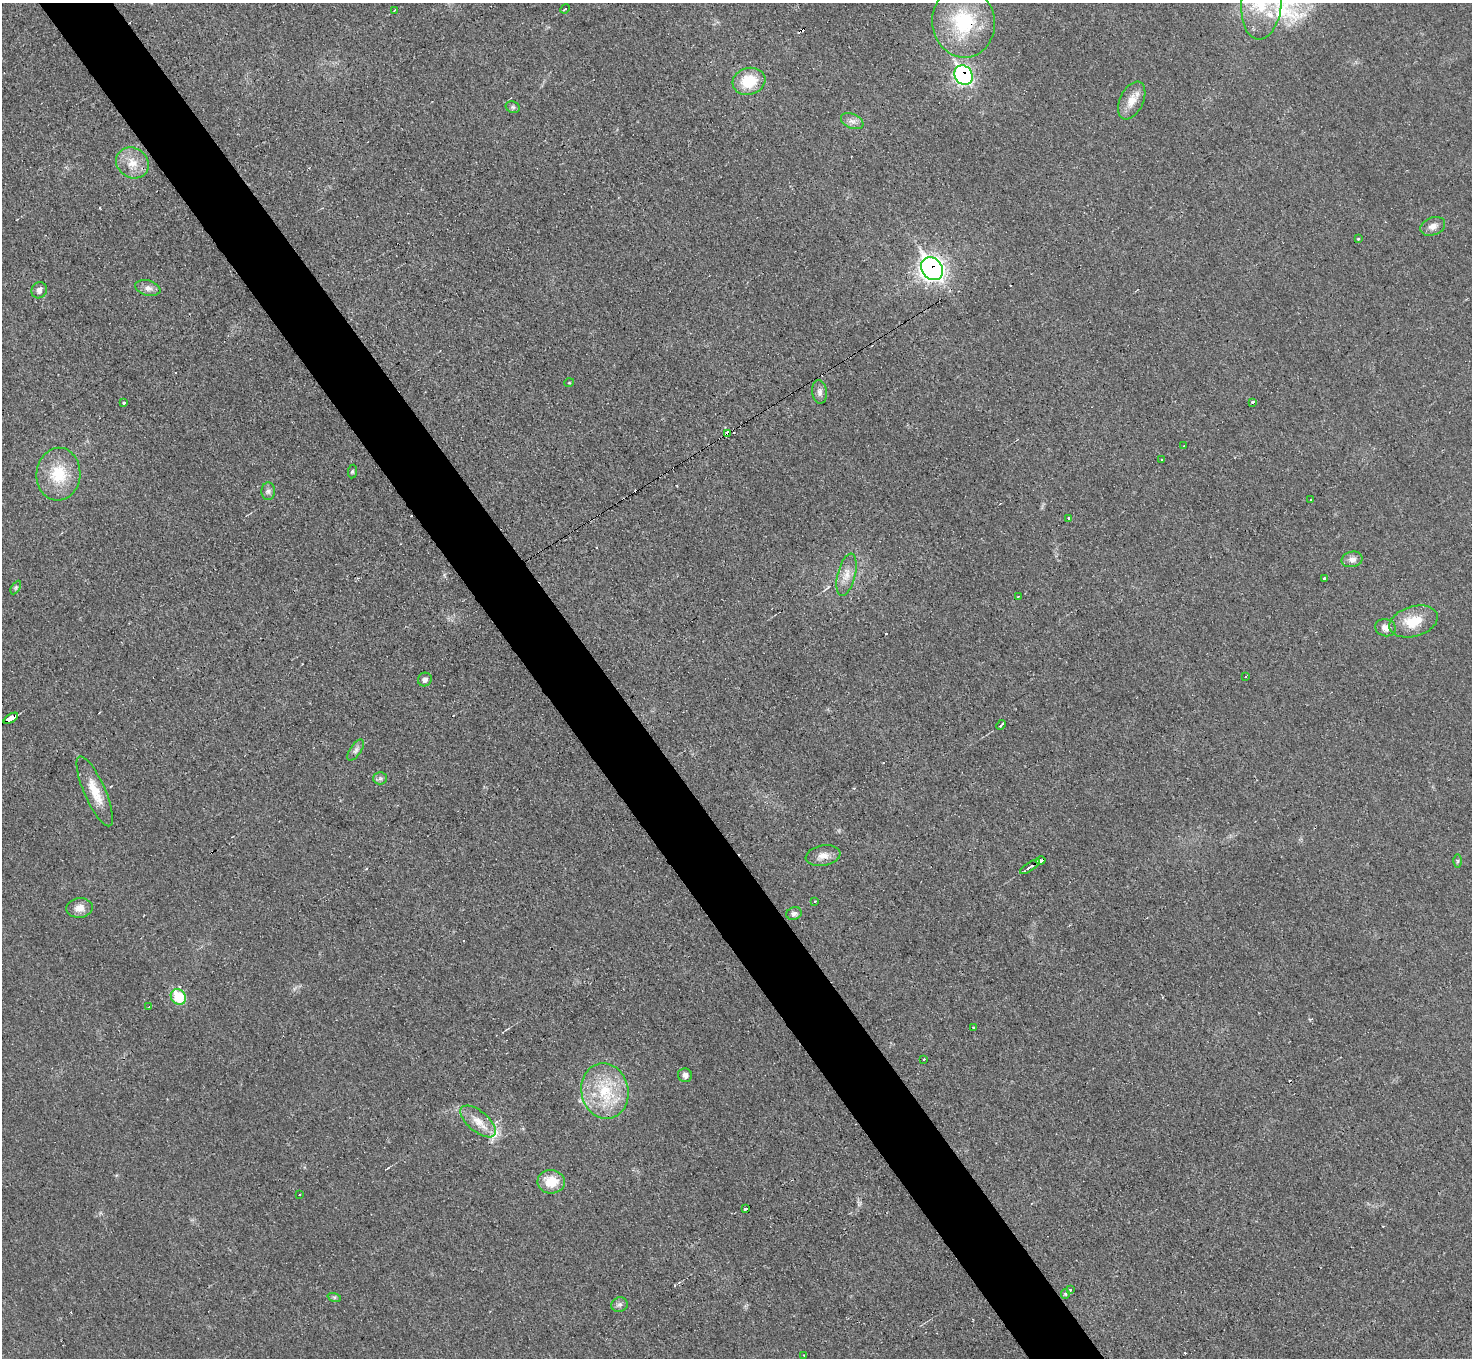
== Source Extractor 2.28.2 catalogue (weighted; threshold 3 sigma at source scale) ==
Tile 11 of 4 x 4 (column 3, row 3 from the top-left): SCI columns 2939-4408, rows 1512-2867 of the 5878 x 5872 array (HDU 1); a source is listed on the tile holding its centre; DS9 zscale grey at full resolution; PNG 1474 x 1360 px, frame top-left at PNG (2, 3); each listed source drawn as its Kron ellipse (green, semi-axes under 4 px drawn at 4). Shown black and unused: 5% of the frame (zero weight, under 3 of 4 exposures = <1% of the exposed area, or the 3 px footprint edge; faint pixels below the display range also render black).
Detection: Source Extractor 2.28.2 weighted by HDU 2 'WHT'; one run over the whole footprint, this tile lists its part. Background 0.0333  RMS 0.0044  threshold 0.0198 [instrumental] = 3 sigma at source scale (4.5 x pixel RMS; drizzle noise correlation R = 1.50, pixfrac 1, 0.05/0.05 arcsec/px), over >= 5 px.
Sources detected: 76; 11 cosmic-ray / hot-pixel residue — neither listed nor drawn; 2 inside a brighter listed object's ellipse — not listed separately; the other 63 listed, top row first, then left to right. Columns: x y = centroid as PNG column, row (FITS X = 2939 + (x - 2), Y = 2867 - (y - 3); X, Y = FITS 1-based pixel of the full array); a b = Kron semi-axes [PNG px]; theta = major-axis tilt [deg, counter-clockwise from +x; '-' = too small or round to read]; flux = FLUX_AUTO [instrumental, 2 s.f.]
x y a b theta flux
1262 3 37 20 84 25
565 9 5 3 - 0.47
395 10 3 2 - 0.35
964 22 35 31 -83 33
963 75 10 8 -55 94
749 81 16 13 17 14
1132 101 20 11 65 6.1
513 107 7 5 -22 0.95
852 121 12 7 -22 2.3
132 163 17 14 -34 7.4
1433 226 13 9 20 2.9
1359 239 3 3 - 1
932 269 12 10 -52 220
148 288 13 7 -14 2.3
39 290 8 7 - 2.2
569 383 5 3 - 0.39
820 392 12 7 -85 2
1253 402 3 3 - 3.5
124 403 3 3 - 0.94
727 433 3 3 - 10
1184 446 3 2 - 0.76
1162 459 3 2 - 0.63
352 472 7 4 83 0.65
58 474 26 22 86 17
268 491 9 7 86 1.4
1311 500 3 3 - 1.7
1068 518 3 3 - 1.7
1352 559 10 7 12 2.4
847 575 22 9 76 4.9
1324 579 3 3 - 1.3
16 587 7 4 59 0.78
1018 596 3 2 - 0.91
1414 621 25 15 17 11
1385 628 10 8 -16 3
1245 676 3 3 - 1.2
425 679 7 6 - 1.5
11 718 8 3 34 55
1001 725 5 2 - 0.85
356 750 12 5 56 1.6
380 778 6 6 - 1.1
95 791 38 10 -66 9.8
823 856 17 10 10 3.8
1041 860 5 3 - 2.3
1458 861 6 4 89 0.67
1030 867 12 4 35 1.7
815 901 3 3 - 1.8
79 908 13 10 6 3.6
794 913 8 6 16 1.6
178 997 8 7 - 18
149 1007 3 2 - 0.68
973 1028 3 3 - 1.2
924 1059 3 2 - 0.49
685 1075 7 7 - 1.9
605 1091 28 23 -79 22
478 1121 21 10 -40 6.3
551 1182 13 12 - 9.6
299 1194 2 2 - 0.44
746 1209 3 3 - 2.6
1070 1290 4 3 - 0.53
1065 1294 5 4 - 0.64
334 1297 7 4 -18 0.7
620 1305 8 7 - 1.4
804 1355 3 2 - 0.55
Overlapping masked pixels (flux is a lower limit): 6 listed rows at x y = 964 22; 963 75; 932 269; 727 433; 11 718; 1041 860
Isophote crosses this tile's border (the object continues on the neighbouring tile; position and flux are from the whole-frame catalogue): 1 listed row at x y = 1262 3